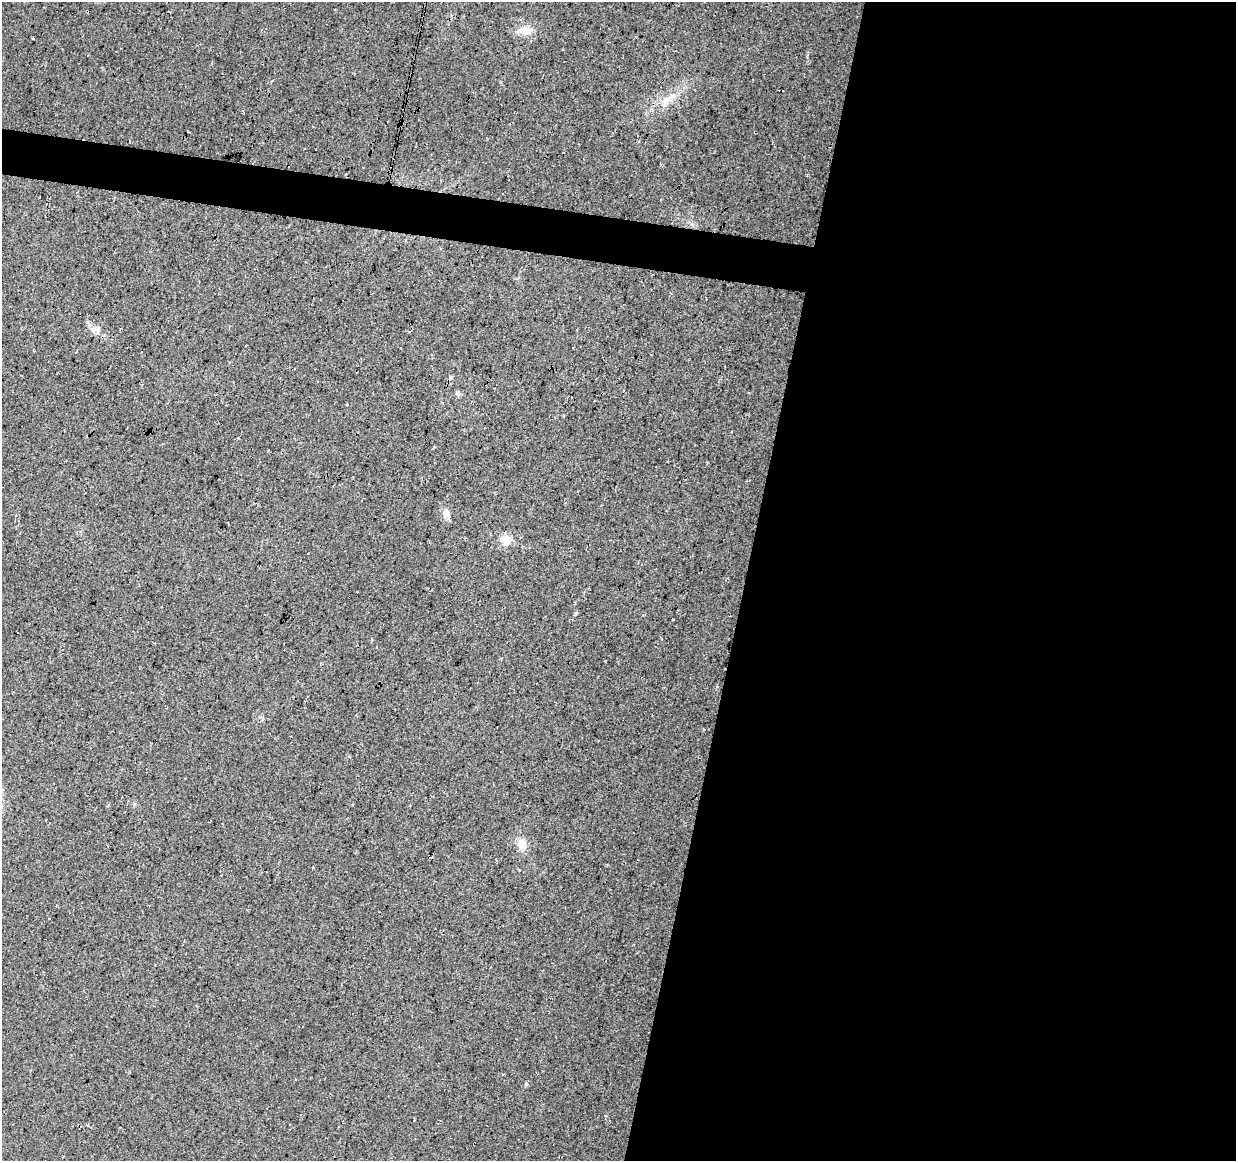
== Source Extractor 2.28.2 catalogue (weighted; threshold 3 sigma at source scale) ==
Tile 12 of 4 x 4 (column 4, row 3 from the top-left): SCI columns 3702-4935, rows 1385-2543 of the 4944 x 5147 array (HDU 1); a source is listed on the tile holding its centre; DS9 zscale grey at full resolution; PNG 1238 x 1163 px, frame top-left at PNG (2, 2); no overlay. Shown black and unused: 42% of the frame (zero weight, under 3 of 4 exposures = <1% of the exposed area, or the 3 px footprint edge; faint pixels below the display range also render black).
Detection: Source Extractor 2.28.2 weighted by HDU 2 'WHT'; one run over the whole footprint, this tile lists its part. Background 0.0376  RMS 0.01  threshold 0.0463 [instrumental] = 3 sigma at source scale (4.5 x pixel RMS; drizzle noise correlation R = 1.50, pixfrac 1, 0.0396/0.0396 arcsec/px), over >= 5 px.
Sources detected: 10; all 10 listed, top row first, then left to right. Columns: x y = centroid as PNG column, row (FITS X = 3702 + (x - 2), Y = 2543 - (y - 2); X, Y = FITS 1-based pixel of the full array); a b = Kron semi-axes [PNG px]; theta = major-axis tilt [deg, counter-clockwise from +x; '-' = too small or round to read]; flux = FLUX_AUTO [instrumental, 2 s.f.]
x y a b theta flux
525 31 15 11 2 11
666 101 16 8 57 8.9
98 331 7 4 72 2.2
458 393 7 5 -47 2.3
347 405 3 3 - 2.6
446 514 11 8 -78 6.4
505 540 13 12 - 10
576 613 5 4 - 1.3
522 844 14 10 -76 9.6
526 1084 5 4 - 1.6
Unlisted compact peaks at least as high as the median listed source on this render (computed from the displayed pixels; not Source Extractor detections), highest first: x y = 673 619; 89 325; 313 868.